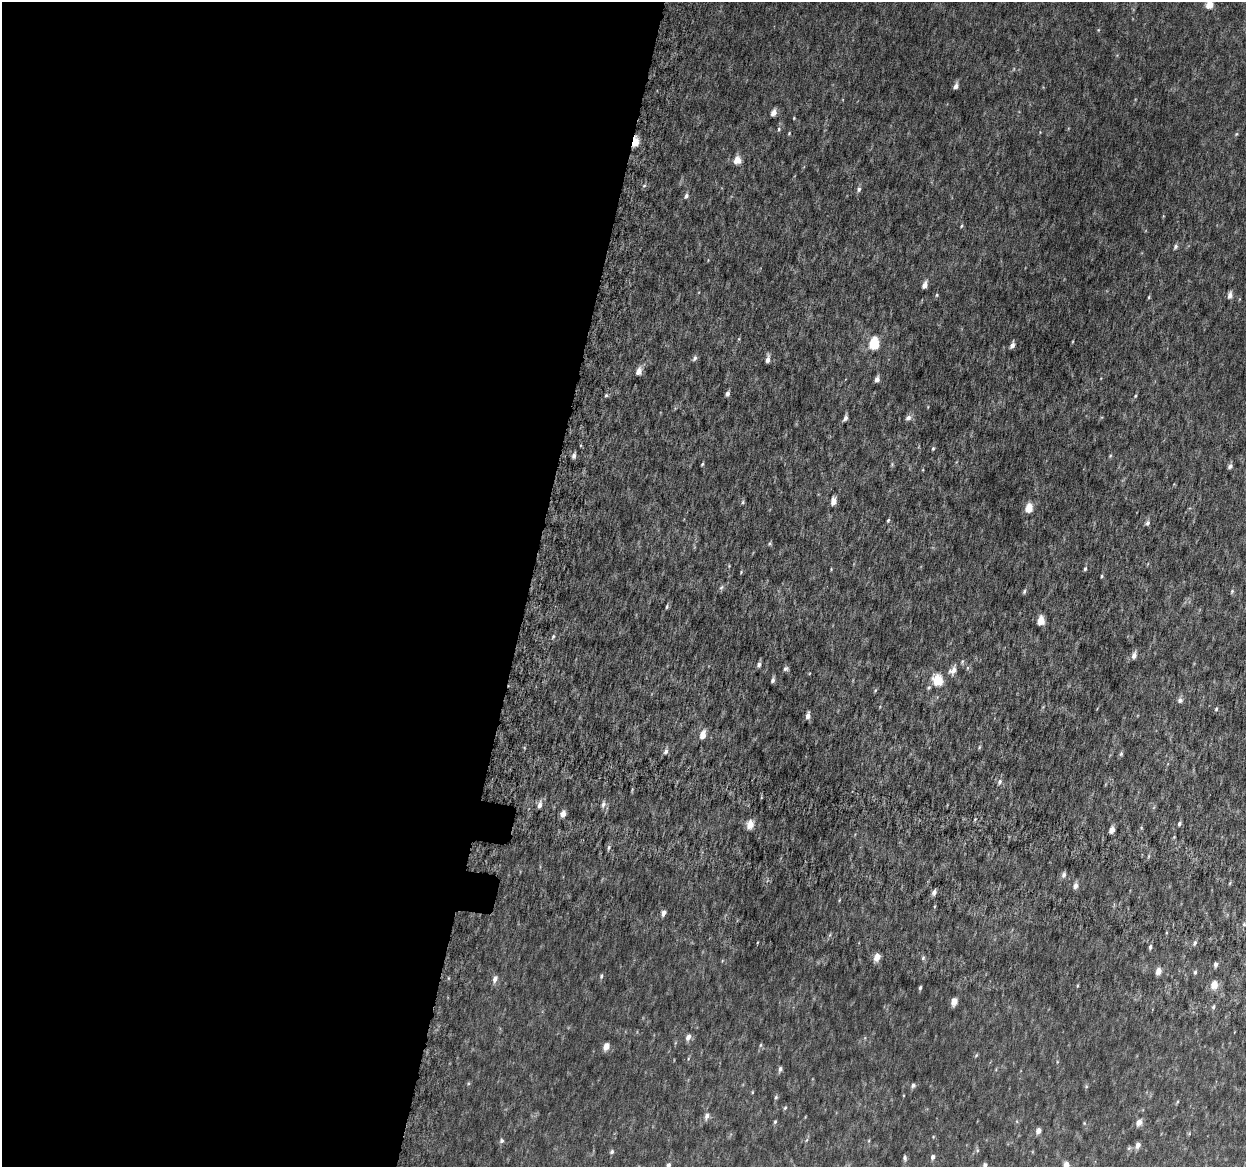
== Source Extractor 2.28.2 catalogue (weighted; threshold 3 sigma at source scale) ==
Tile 5 of 4 x 4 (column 1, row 2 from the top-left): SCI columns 50-1293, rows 2640-3804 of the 5084 x 5337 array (HDU 1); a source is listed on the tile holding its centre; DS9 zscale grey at full resolution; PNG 1248 x 1169 px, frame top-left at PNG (2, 2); no overlay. Shown black and unused: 43% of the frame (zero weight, under 6 of 12 exposures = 5% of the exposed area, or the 3 px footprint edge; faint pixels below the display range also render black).
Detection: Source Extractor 2.28.2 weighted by HDU 2 'WHT'; one run over the whole footprint, this tile lists its part. Background 0.00174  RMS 0.0014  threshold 0.00566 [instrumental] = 3 sigma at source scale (4.09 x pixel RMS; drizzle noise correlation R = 1.36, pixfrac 0.8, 0.0396/0.0396 arcsec/px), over >= 5 px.
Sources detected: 130; all 130 listed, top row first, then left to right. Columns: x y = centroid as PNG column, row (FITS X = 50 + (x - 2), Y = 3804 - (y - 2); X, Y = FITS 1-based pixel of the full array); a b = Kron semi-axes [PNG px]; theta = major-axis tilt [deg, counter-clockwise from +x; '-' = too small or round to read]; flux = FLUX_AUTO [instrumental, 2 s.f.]
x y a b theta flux
1209 4 5 5 - 2.6
1098 30 5 4 - 0.12
956 86 7 5 60 0.6
774 113 6 4 64 0.98
794 118 3 3 - 0.11
779 129 5 4 - 0.17
789 133 4 3 - 0.11
1236 134 6 5 - 0.17
635 142 6 4 78 4.6
737 160 6 5 - 2
644 186 5 3 - 0.17
859 189 7 6 - 0.35
686 196 6 5 - 0.4
961 226 5 4 - 0.15
1175 246 7 5 66 0.31
925 285 6 4 67 0.98
936 295 5 5 - 0.16
1230 295 7 5 82 0.67
1149 297 4 4 - 0.13
739 339 5 3 - 0.12
1073 341 4 3 - 0.096
874 344 6 5 - 9.4
1012 345 6 4 69 0.55
695 358 7 5 64 0.35
768 359 7 4 82 0.66
639 371 6 5 - 1.1
877 379 5 4 - 0.66
727 394 5 4 - 0.39
606 395 5 4 - 0.19
1135 396 5 4 - 0.15
845 418 6 4 66 0.46
908 418 8 6 38 0.5
933 448 6 4 63 0.16
574 456 7 5 76 0.41
1110 456 5 4 - 0.15
702 464 4 3 - 0.16
892 464 6 5 - 0.17
1230 466 6 5 - 0.39
834 501 6 4 77 1.3
743 502 5 5 - 0.19
1029 508 6 5 - 2.8
888 520 5 4 - 0.19
1147 523 7 5 57 0.34
770 544 6 4 36 0.17
729 566 4 4 - 0.12
831 569 4 4 - 0.11
1085 569 5 4 - 0.21
741 572 5 3 - 0.12
1102 576 4 4 - 0.15
721 587 7 5 66 0.28
1024 591 6 4 77 0.24
1232 591 6 5 - 0.21
667 606 6 4 75 0.2
1041 621 6 5 - 2.5
553 636 6 4 64 0.21
1134 655 8 5 71 0.65
962 662 7 5 63 0.2
759 664 7 5 64 0.38
967 668 6 4 71 0.16
786 669 7 6 - 0.31
953 670 13 8 53 0.9
773 680 6 4 74 0.34
938 680 6 6 - 6.3
929 687 7 6 - 0.25
875 690 6 3 45 0.14
1180 700 7 7 - 0.42
1216 709 6 4 74 0.19
808 716 6 4 80 0.7
703 735 7 5 72 1.6
979 747 6 4 62 0.16
666 751 7 6 - 0.42
1121 754 7 5 74 0.22
999 782 8 5 60 0.39
603 804 9 5 78 0.44
540 805 8 5 75 0.64
563 814 6 4 68 0.91
1179 824 6 4 65 0.26
750 825 6 5 - 2.2
1141 828 5 5 - 0.14
1112 830 5 4 - 1
1174 837 4 3 - 0.11
609 847 6 5 - 0.28
1064 875 7 5 85 0.39
1076 886 6 5 - 0.64
934 892 6 5 - 0.52
839 900 5 3 - 0.11
664 913 5 4 - 0.6
1244 924 5 4 - 0.16
1195 943 7 5 61 0.32
1150 947 6 4 74 0.26
877 957 5 4 - 1.7
923 958 5 4 - 0.2
1216 964 6 4 75 0.42
1158 971 6 5 - 1.2
1195 972 6 4 79 0.23
601 976 7 5 81 0.23
495 979 8 5 75 0.65
1214 985 6 5 - 2.1
1077 986 5 3 - 0.13
920 988 4 3 - 0.22
954 1002 6 4 70 1.6
1213 1007 5 4 - 0.22
688 1037 6 5 - 0.76
760 1045 6 4 88 0.18
606 1047 5 4 - 1.5
976 1055 6 4 46 0.17
688 1059 5 3 - 0.14
780 1069 6 5 - 0.36
913 1085 6 5 - 0.36
1086 1086 5 5 - 0.16
752 1092 5 3 - 0.11
776 1097 6 4 75 0.21
1177 1102 5 3 - 0.14
785 1108 5 4 - 0.17
707 1116 9 6 70 0.63
775 1122 5 4 - 0.19
1139 1122 7 5 58 0.94
1084 1123 5 4 - 0.13
1038 1131 5 4 - 0.86
933 1137 4 3 - 0.1
502 1141 6 6 - 0.3
869 1141 5 3 - 0.15
1138 1145 6 5 - 0.77
977 1150 6 5 - 0.22
612 1152 6 5 - 0.27
933 1157 6 4 69 0.43
905 1158 7 4 -87 0.32
985 1165 6 5 - 0.52
1066 1165 5 5 - 1.4
668 1166 5 4 - 0.51
Overlapping masked pixels (flux is a lower limit): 1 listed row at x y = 635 142
Isophote crosses this tile's border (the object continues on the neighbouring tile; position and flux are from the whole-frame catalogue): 4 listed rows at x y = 1209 4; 985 1165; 1066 1165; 668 1166